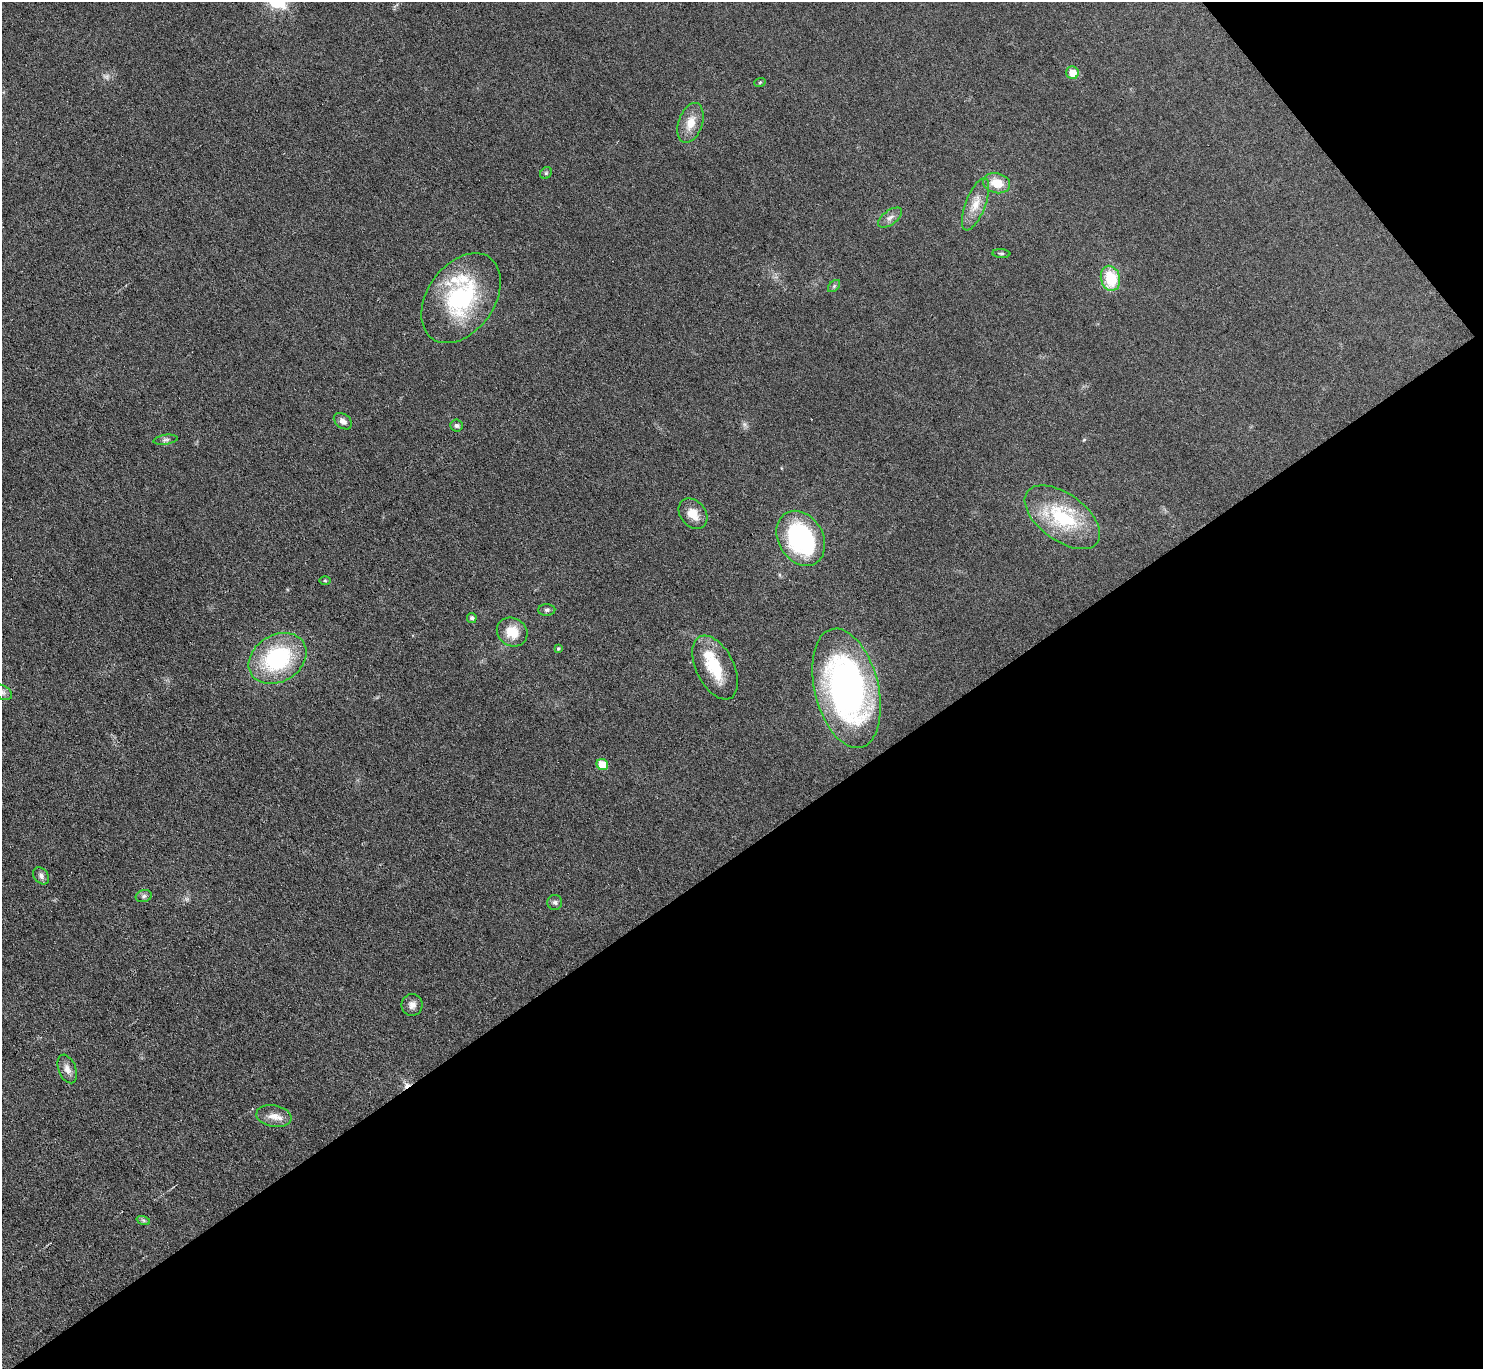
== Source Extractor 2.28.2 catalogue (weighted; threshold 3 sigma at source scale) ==
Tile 12 of 4 x 4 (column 4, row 3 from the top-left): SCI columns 4444-5924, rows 1523-2889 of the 5926 x 5921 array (HDU 1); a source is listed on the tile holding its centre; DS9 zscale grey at full resolution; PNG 1485 x 1371 px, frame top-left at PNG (2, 2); each listed source drawn as its Kron ellipse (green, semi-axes under 4 px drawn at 4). Shown black and unused: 40% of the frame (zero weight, under 3 of 6 exposures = <1% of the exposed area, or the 3 px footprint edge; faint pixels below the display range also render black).
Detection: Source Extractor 2.28.2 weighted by HDU 2 'WHT'; one run over the whole footprint, this tile lists its part. Background 0.0346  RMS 0.004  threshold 0.0163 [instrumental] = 3 sigma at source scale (4.09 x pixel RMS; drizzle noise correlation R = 1.36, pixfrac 0.8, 0.05/0.05 arcsec/px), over >= 5 px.
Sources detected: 39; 2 too faint to see at this stretch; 1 cosmic-ray / hot-pixel residue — neither listed nor drawn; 2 inside a brighter listed object's ellipse — not listed separately; the other 34 listed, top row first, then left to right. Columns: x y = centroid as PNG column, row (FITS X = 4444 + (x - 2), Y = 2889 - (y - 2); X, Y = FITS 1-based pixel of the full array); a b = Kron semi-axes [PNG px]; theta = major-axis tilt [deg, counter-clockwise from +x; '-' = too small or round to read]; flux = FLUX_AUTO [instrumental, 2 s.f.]
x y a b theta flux
1072 73 6 6 - 4.9
760 82 6 3 20 0.37
691 123 21 12 71 5.7
546 173 6 5 - 0.6
997 183 13 10 -13 6.5
976 204 28 10 69 5.6
890 218 14 7 35 1.9
1001 253 9 3 -5 0.59
1110 278 12 9 -76 13
834 286 7 4 46 0.68
461 298 50 33 55 43
343 421 10 7 -36 1.8
456 425 6 6 - 0.9
166 440 12 4 8 1.1
693 514 16 12 -51 5.3
1062 517 43 23 -36 27
801 538 29 22 -59 46
325 580 6 4 -1 0.4
547 610 8 5 1 0.92
472 618 5 5 - 1.1
512 632 16 14 -32 7.1
558 649 4 3 - 0.51
278 658 30 23 31 39
715 667 34 19 -63 14
846 688 61 32 -76 130
2 692 10 7 -30 1.5
602 765 6 5 - 7.7
41 876 9 7 -52 1.4
144 896 8 6 17 1
555 902 7 7 - 1
412 1005 11 10 - 2.3
67 1069 15 8 -69 2.5
274 1116 18 11 -10 3.9
143 1220 7 4 -18 0.64
Isophote crosses this tile's border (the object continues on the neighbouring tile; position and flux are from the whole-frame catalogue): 1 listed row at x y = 2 692